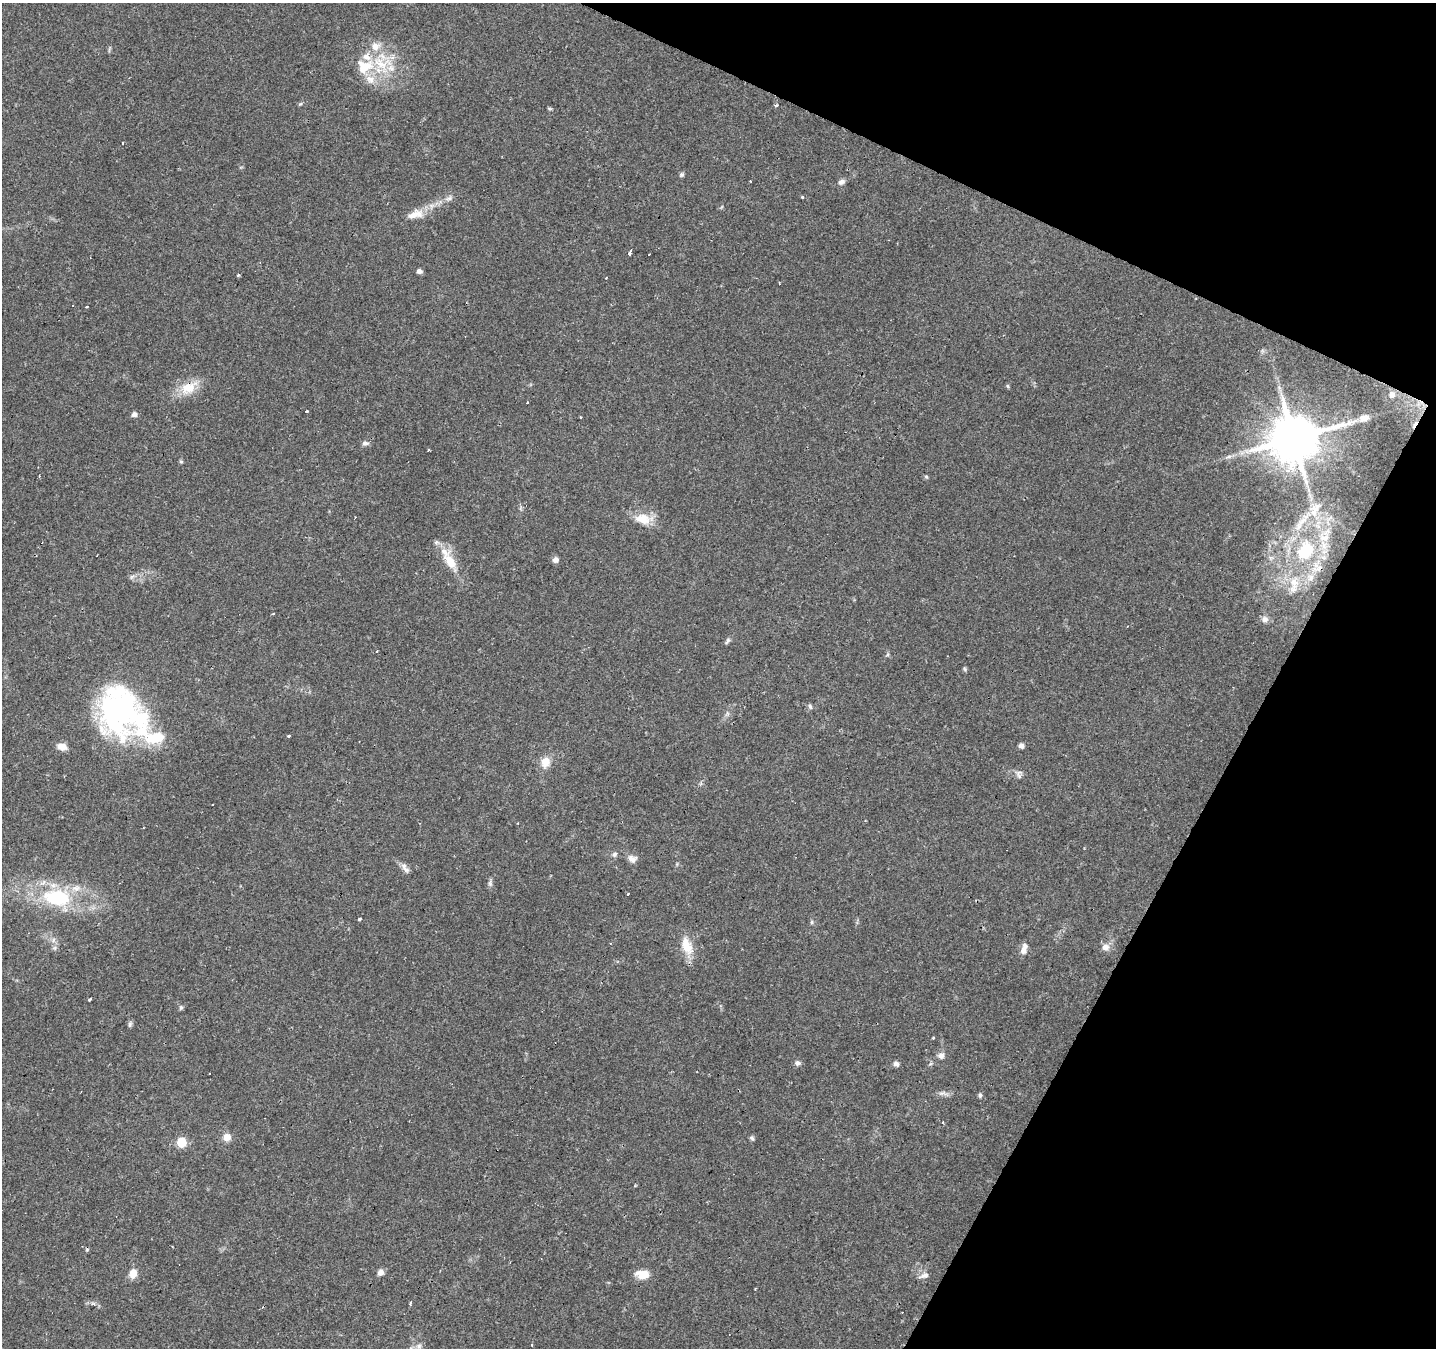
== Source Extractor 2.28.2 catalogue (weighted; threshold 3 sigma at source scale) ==
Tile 8 of 4 x 4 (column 4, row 2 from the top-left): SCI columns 4303-5736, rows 2888-4233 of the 5741 x 5842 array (HDU 1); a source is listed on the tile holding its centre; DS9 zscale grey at full resolution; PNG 1438 x 1350 px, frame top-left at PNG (2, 3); no overlay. Shown black and unused: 22% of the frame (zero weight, under 2 of 3 exposures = <1% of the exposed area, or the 3 px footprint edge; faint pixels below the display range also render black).
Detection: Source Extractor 2.28.2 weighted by HDU 2 'WHT'; one run over the whole footprint, this tile lists its part. Background 0.106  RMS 0.0056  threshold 0.0254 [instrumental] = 3 sigma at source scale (4.5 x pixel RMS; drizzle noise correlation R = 1.50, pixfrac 1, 0.0396/0.0396 arcsec/px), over >= 5 px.
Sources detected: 105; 1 inside a brighter object's white glare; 15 cosmic-ray / hot-pixel residue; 1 long thin detection or spike segment (spike, bleed or trail) — not listed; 8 inside a brighter listed object's ellipse — not listed separately; the other 80 listed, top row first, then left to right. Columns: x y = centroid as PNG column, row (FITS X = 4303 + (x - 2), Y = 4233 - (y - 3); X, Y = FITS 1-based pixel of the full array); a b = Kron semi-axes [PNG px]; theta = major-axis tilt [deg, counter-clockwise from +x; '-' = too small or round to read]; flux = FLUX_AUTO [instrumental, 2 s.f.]
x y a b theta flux
382 64 33 23 -22 28
300 104 6 4 18 0.74
776 106 3 3 - 1.7
549 108 6 4 -19 0.64
122 143 3 3 - 1.7
682 175 7 5 45 1.1
841 182 9 6 27 2
803 197 3 3 - 1.9
449 198 11 6 32 2.2
415 214 26 11 15 8
630 253 5 3 - 2.6
419 271 6 5 - 1.7
238 275 3 3 - 0.92
87 307 3 3 - 1.6
1008 386 6 4 -88 0.72
188 388 27 15 19 12
1392 394 8 8 - 3.2
307 411 3 2 - 0.67
134 414 6 5 - 2.1
1364 418 13 9 15 4.8
1294 438 14 13 - 2700
365 443 8 6 -2 1.8
181 462 6 5 - 0.79
926 477 6 5 - 0.75
1316 508 18 14 24 9.1
643 519 24 13 -7 10
1303 520 17 7 34 6.5
1324 538 17 12 -20 8.1
1305 550 18 14 62 24
555 560 7 7 - 2.2
450 562 28 13 -62 13
132 577 8 4 45 1.2
1310 577 10 9 - 4.1
1294 582 14 12 -62 8.3
273 614 4 3 - 0.43
1265 619 8 7 - 2.4
1127 626 3 2 - 0.59
727 641 9 5 63 1.2
377 651 3 3 - 1
888 654 6 4 71 0.8
965 669 6 4 -87 0.82
810 706 7 5 -63 1.1
117 709 85 34 -21 92
727 713 7 4 -72 1
289 736 3 3 - 1.5
1021 746 5 5 - 2.7
62 747 13 8 -15 3.9
545 762 14 11 74 6.3
1018 772 10 6 15 2.1
213 805 3 3 - 1.5
614 854 6 6 - 1.4
632 859 11 9 -25 3.1
404 866 11 8 -58 2.7
490 883 9 5 -82 1.5
57 897 38 23 -6 44
360 919 3 3 - 1.1
812 922 6 4 89 0.8
687 946 23 12 -66 11
1105 947 9 8 - 3.7
1024 949 15 7 77 3.8
90 999 4 3 - 3.2
181 1008 6 5 - 0.96
130 1024 8 5 80 1.2
933 1038 3 3 - 0.58
941 1055 9 8 - 2.6
798 1063 7 7 - 1.6
896 1064 7 6 - 1.9
944 1093 12 5 -27 1.8
980 1095 6 4 82 1.1
942 1122 3 3 - 1.6
227 1137 10 9 - 4.3
752 1138 7 5 -72 1.1
181 1142 6 6 - 25
380 1272 7 7 - 2.7
133 1273 11 8 73 5.5
642 1274 17 11 -3 7
924 1275 14 7 19 2.8
755 1288 3 2 - 0.54
410 1303 4 3 - 0.91
419 1346 8 7 - 2.4
Overlapping masked pixels (flux is a lower limit): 1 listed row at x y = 188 388